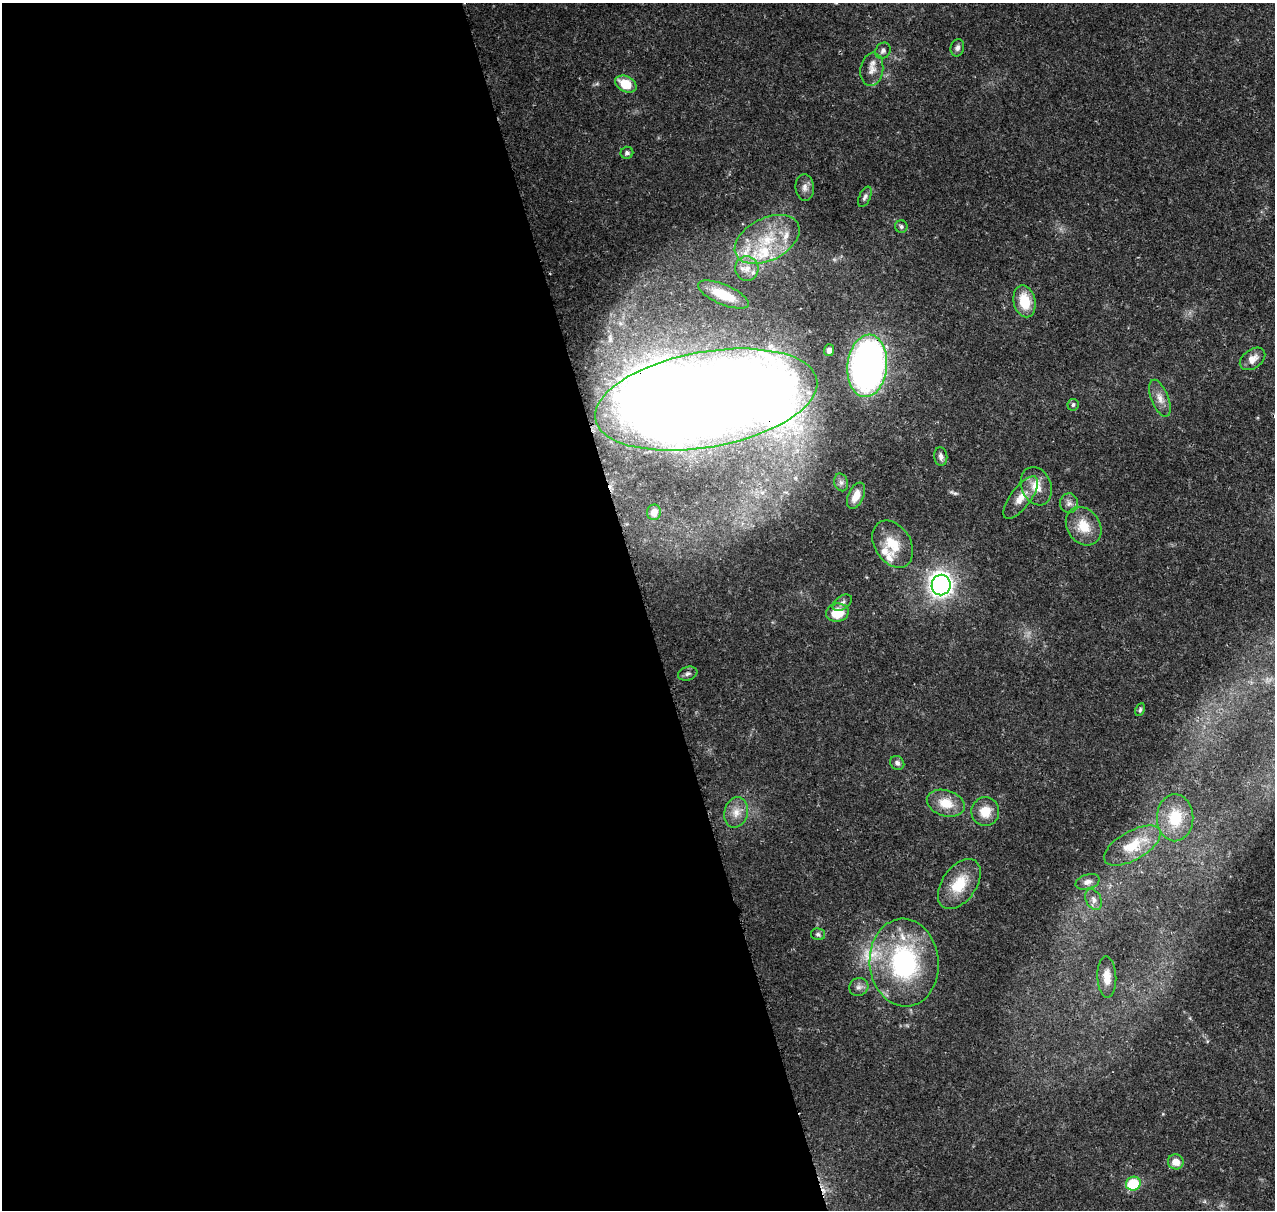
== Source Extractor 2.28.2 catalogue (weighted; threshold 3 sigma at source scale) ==
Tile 9 of 4 x 4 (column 1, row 3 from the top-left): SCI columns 115-1387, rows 1337-2544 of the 5323 x 5036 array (HDU 1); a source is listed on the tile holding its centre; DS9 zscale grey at full resolution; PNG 1277 x 1212 px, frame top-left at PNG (2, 3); each listed source drawn as its Kron ellipse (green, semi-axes under 4 px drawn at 4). Shown black and unused: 51% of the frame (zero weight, under 3 of 4 exposures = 7% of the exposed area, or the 3 px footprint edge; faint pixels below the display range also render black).
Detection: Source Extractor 2.28.2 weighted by HDU 2 'WHT'; one run over the whole footprint, this tile lists its part. Background 0.0736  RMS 0.0034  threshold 0.0152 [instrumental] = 3 sigma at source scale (4.5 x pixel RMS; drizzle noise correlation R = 1.50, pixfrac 1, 0.0396/0.0396 arcsec/px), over >= 5 px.
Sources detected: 57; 1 inside a brighter object's white glare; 2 cosmic-ray / hot-pixel residue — neither listed nor drawn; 7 inside a brighter listed object's ellipse — not listed separately; the other 47 listed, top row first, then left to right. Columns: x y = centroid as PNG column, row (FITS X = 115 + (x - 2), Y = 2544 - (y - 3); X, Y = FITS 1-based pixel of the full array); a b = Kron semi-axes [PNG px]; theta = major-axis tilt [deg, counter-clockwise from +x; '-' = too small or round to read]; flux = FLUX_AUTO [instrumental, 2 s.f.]
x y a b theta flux
957 48 9 6 77 1.2
883 51 8 7 - 1.2
872 69 17 11 82 3.3
626 84 11 7 -27 7.5
627 153 6 6 - 0.96
805 187 13 9 -85 2
865 197 11 5 65 1
901 227 6 6 - 0.77
767 239 35 21 26 19
747 268 12 11 - 3.8
723 295 27 10 -23 9.3
1024 301 16 11 -77 9.2
829 350 6 5 - 1.6
1253 359 14 9 36 3.1
867 366 31 20 84 130
1160 398 19 8 -69 3.1
706 399 112 48 10 980
1073 405 6 5 - 0.78
941 456 9 6 -84 1.3
841 482 9 6 -75 1.2
1036 486 20 15 -67 5.8
856 496 14 7 65 4.3
1021 498 25 10 53 4.9
1069 503 10 9 - 1.6
654 512 8 7 - 2.4
1084 526 21 16 -55 7.7
893 544 25 18 -58 9.4
941 585 10 9 - 200
842 603 11 6 33 1.2
837 613 11 9 10 8.2
688 674 10 6 18 1.1
1140 710 7 4 64 0.56
897 763 7 6 - 1.3
946 803 19 13 -17 6.6
736 812 15 12 75 3.9
985 812 14 14 - 5.5
1175 818 23 18 89 12
1132 846 31 14 30 10
1088 882 12 7 17 1.7
959 884 28 17 55 10
1094 900 11 7 -64 1.8
818 934 7 5 -13 0.78
904 963 44 34 -86 50
1107 977 20 9 -88 4.1
859 987 10 9 - 1.5
1176 1162 8 7 - 3.6
1133 1184 7 7 - 15
Overlapping masked pixels (flux is a lower limit): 2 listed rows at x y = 867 366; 706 399